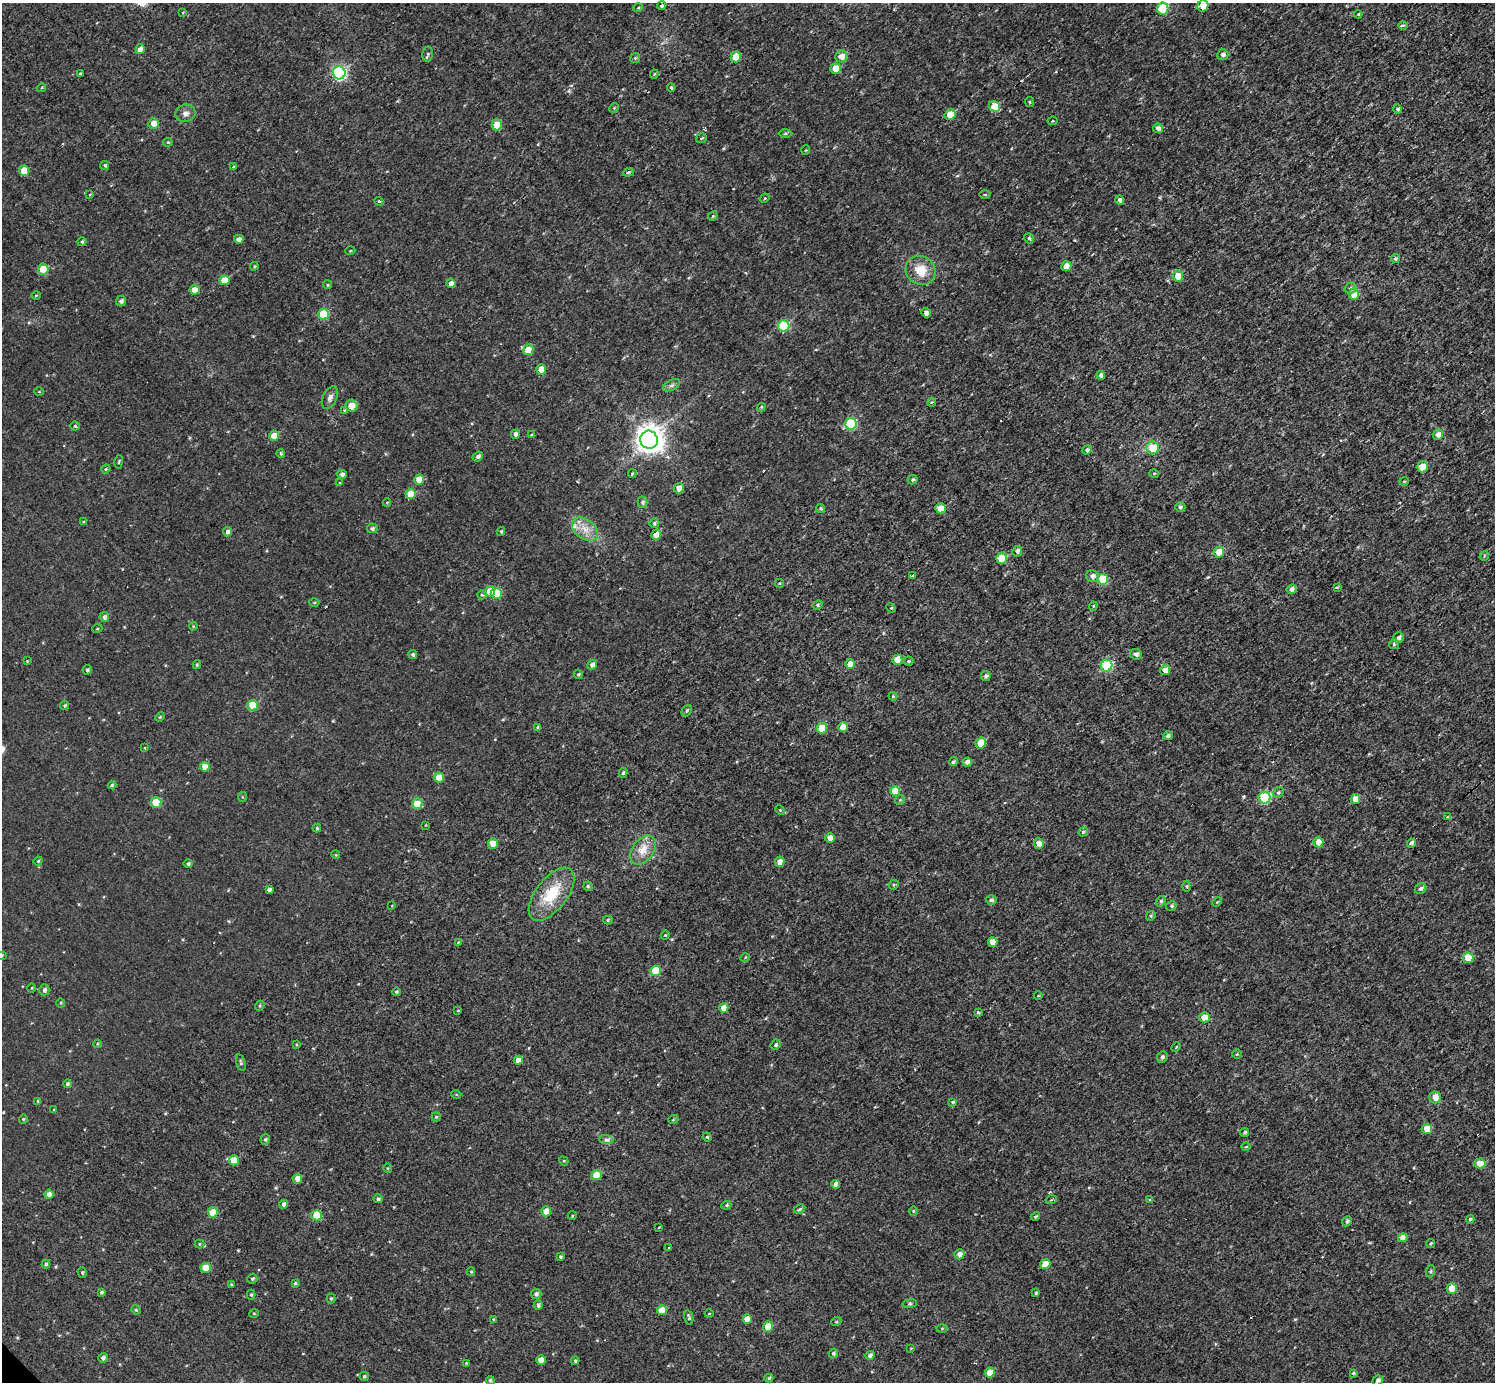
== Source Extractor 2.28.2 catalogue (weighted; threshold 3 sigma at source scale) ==
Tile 10 of 4 x 4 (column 2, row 3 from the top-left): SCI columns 1499-2991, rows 1540-2919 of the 5983 x 5981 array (HDU 1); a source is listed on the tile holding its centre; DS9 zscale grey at full resolution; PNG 1497 x 1384 px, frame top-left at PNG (2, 3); each listed source drawn as its Kron ellipse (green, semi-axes under 4 px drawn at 4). Shown black and unused: <1% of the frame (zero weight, under 3 of 4 exposures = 1% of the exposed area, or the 3 px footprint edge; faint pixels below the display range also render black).
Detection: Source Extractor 2.28.2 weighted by HDU 2 'WHT'; one run over the whole footprint, this tile lists its part. Background 0.0567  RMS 0.062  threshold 0.28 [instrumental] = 3 sigma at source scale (4.5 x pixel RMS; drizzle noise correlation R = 1.50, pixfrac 1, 0.05/0.05 arcsec/px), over >= 5 px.
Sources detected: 310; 3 cosmic-ray / hot-pixel residue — neither listed nor drawn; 1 inside a brighter listed object's ellipse — not listed separately; the other 306 listed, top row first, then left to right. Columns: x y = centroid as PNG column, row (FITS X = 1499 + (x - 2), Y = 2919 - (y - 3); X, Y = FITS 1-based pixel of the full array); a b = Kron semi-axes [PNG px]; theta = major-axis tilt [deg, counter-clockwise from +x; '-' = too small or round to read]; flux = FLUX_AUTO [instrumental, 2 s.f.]
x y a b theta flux
662 6 4 4 - 12
1203 6 6 5 - 110
638 8 5 3 - 6.3
1163 9 6 5 - 300
183 12 3 3 - 4.6
1358 14 4 3 - 7
1403 25 5 3 - 8.4
140 49 5 4 - 51
428 54 7 5 79 13
1223 55 5 5 - 22
841 56 6 6 - 61
736 57 5 5 - 110
635 58 5 5 - 8.9
836 69 5 5 - 110
339 73 6 6 - 1100
80 74 4 3 - 11
654 74 4 4 - 7
41 88 5 3 - 6
671 88 4 3 - 7.4
1030 102 5 4 - 8.3
995 106 6 5 - 110
614 108 5 4 - 7.3
1397 109 5 4 - 15
185 113 10 8 20 32
950 115 6 5 - 120
1052 121 5 4 - 6.2
154 124 5 5 - 63
497 125 5 5 - 100
1158 128 5 5 - 26
785 134 7 3 1 9
701 138 5 4 - 7.1
168 142 4 4 - 7.1
806 150 5 3 - 5.1
105 165 5 4 - 10
233 167 4 3 - 11
24 171 5 5 - 120
628 172 5 4 - 9.2
90 195 4 3 - 5.9
985 195 5 3 - 6
765 198 5 3 - 6
1120 200 4 4 - 24
379 201 4 4 - 6.3
713 216 5 4 - 6.9
1029 238 5 4 - 10
239 239 4 4 - 35
82 242 5 4 - 9.9
350 251 5 3 - 5.2
1395 259 4 4 - 10
254 266 4 4 - 6.7
1066 266 5 5 - 61
43 269 5 5 - 120
920 270 15 14 - 120
1178 276 5 5 - 94
224 280 5 5 - 110
451 283 5 4 - 43
327 285 4 4 - 9.2
1350 288 6 5 - 14
194 290 5 5 - 80
1354 294 5 5 - 110
36 295 5 3 - 5.8
121 301 5 5 - 18
926 313 5 4 - 34
323 314 5 5 - 240
784 326 6 5 - 310
528 350 5 5 - 120
541 369 5 5 - 87
1101 375 4 4 - 30
672 385 9 5 27 17
39 392 5 3 - 5.9
330 398 12 7 64 27
932 402 4 3 - 5.7
352 406 6 6 - 69
761 407 4 3 - 8.7
345 410 4 3 - 32
851 424 6 5 - 410
75 426 4 4 - 9.9
515 434 4 4 - 30
531 435 4 3 - 5.6
1438 435 5 5 - 33
274 436 5 5 - 76
649 440 9 8 - 7900
1153 448 6 6 - 140
1087 450 5 4 - 15
281 453 4 3 - 8.3
478 456 6 4 40 17
119 462 7 3 80 6.8
1422 467 5 5 - 97
106 469 5 4 - 7.8
632 473 4 3 - 6.5
1154 473 5 3 - 5.1
342 474 5 4 - 19
419 479 5 5 - 90
913 480 5 4 - 11
1404 481 5 4 - 7.2
340 483 4 3 - 6.4
679 488 5 4 - 60
410 494 5 5 - 120
642 502 5 5 - 15
387 503 4 4 - 6.2
1180 507 5 5 - 13
820 508 4 4 - 11
941 508 5 5 - 100
83 522 4 3 - 6.4
654 523 5 4 - 12
372 528 5 5 - 14
585 529 14 9 -38 75
501 531 4 4 - 10
227 532 4 4 - 22
656 535 5 4 - 93
1017 551 5 4 - 23
1219 552 5 5 - 110
1484 556 5 4 - 6.7
1002 559 5 5 - 180
912 575 4 3 - 63
1092 576 6 6 - 32
1103 579 5 5 - 190
779 583 4 4 - 7
1337 587 3 2 - 5.9
1292 589 5 4 - 24
490 591 5 5 - 90
496 593 5 5 - 130
482 595 4 4 - 7.9
314 603 5 3 - 6.8
818 605 5 4 - 9.2
1093 606 4 4 - 6.2
891 608 5 4 - 8
104 617 5 4 - 22
193 626 4 3 - 5.8
97 629 5 3 - 5.3
1399 637 6 5 - 20
1394 644 5 5 - 10
413 654 4 4 - 12
1136 654 6 5 - 23
897 660 5 5 - 100
27 661 3 3 - 5
908 661 5 4 - 7.7
850 664 5 4 - 74
197 665 4 3 - 7.4
592 665 5 4 - 30
1107 666 6 5 - 500
87 670 5 4 - 10
1165 670 5 5 - 55
578 674 5 4 - 11
986 676 5 4 - 17
893 696 4 4 - 5.9
65 705 5 4 - 11
253 705 5 5 - 170
687 711 6 4 51 12
160 717 5 4 - 7.1
538 727 4 4 - 12
843 727 5 5 - 96
822 728 5 5 - 140
1168 736 5 4 - 17
981 743 5 5 - 140
145 748 4 3 - 4.8
953 762 5 4 - 12
967 762 4 4 - 30
205 767 5 5 - 74
623 773 5 4 - 11
439 777 5 5 - 100
112 785 4 4 - 8.3
895 791 5 5 - 110
1278 793 6 5 - 12
242 797 5 3 - 5.9
1265 798 6 5 - 510
1355 799 5 5 - 76
900 800 5 5 - 9
156 802 5 5 - 170
417 804 5 5 - 130
780 810 5 4 - 6.3
1447 817 4 3 - 4.8
426 825 4 2 - 4
317 828 4 4 - 7.9
1083 832 5 4 - 11
830 838 5 4 - 64
1318 842 5 5 - 100
1411 843 4 4 - 20
493 844 5 5 - 81
1039 844 5 5 - 55
643 850 16 10 53 81
336 855 4 3 - 6.2
38 861 4 4 - 7.4
780 862 5 5 - 45
188 864 4 4 - 13
894 885 5 4 - 8.5
588 886 5 4 - 9.3
1187 886 5 3 - 6.9
1421 889 6 5 - 16
269 890 4 4 - 18
551 894 31 15 52 230
991 900 5 4 - 15
1161 901 5 4 - 17
1217 902 5 3 - 5.9
392 906 4 2 - 4.6
1171 906 5 4 - 11
1151 916 5 4 - 8.2
608 920 5 4 - 9.4
665 935 4 4 - 7.3
458 942 4 3 - 6.4
993 942 5 4 - 61
2 955 4 3 - 5
745 958 5 3 - 6
1468 958 5 5 - 160
656 971 5 5 - 210
32 988 5 3 - 5.9
44 990 6 5 - 18
396 992 4 4 - 9.1
1038 996 4 3 - 5.6
61 1003 5 3 - 6
260 1006 5 4 - 8.1
724 1008 5 4 - 66
458 1011 3 2 - 4.5
978 1012 3 3 - 11
1205 1017 5 5 - 91
97 1044 4 3 - 5.6
296 1045 4 3 - 7.1
776 1045 5 5 - 13
1176 1047 5 3 - 5.9
1237 1054 4 4 - 6.5
1162 1057 6 5 - 15
518 1060 4 4 - 44
241 1063 9 4 -74 11
67 1084 4 4 - 12
456 1094 5 3 - 6.3
1435 1097 6 6 - 58
38 1101 4 4 - 6.3
953 1102 4 4 - 11
54 1110 4 2 - 4.6
436 1117 4 4 - 7.8
23 1119 4 4 - 6.9
673 1120 5 3 - 5.3
1427 1129 5 5 - 110
1245 1132 4 4 - 16
707 1137 4 4 - 8.1
265 1139 5 5 - 11
606 1140 7 4 -1 15
1246 1147 4 4 - 7.7
234 1160 5 5 - 100
564 1161 5 3 - 5.9
1480 1163 6 5 - 78
388 1168 5 3 - 6.1
596 1175 5 5 - 130
297 1179 5 5 - 44
835 1184 4 4 - 33
49 1194 4 4 - 32
378 1199 5 4 - 13
1051 1200 5 3 - 5.7
1150 1200 4 3 - 9.7
284 1204 4 4 - 22
726 1205 5 4 - 9.4
800 1209 6 4 28 8.8
546 1211 5 4 - 95
913 1211 4 4 - 6.5
213 1212 5 5 - 130
317 1215 5 5 - 170
572 1216 4 3 - 5.6
1035 1216 5 3 - 7.8
1470 1219 4 3 - 10
1347 1221 5 4 - 16
659 1227 3 2 - 4.1
1403 1238 5 4 - 60
1431 1243 5 4 - 10
199 1244 5 4 - 7.4
669 1248 4 4 - 6.4
959 1254 5 5 - 35
560 1257 4 3 - 8.9
46 1264 4 4 - 12
1045 1264 5 4 - 87
206 1268 5 5 - 110
1431 1271 6 4 71 8.8
471 1272 4 4 - 7.5
82 1273 5 4 - 8.2
252 1279 5 5 - 9.3
295 1283 4 4 - 8.7
231 1284 4 3 - 5.3
1452 1288 5 5 - 110
101 1292 4 3 - 9.9
1036 1293 4 4 - 9.9
536 1294 5 5 - 19
251 1295 5 4 - 9
331 1298 5 4 - 7.3
910 1304 7 3 8 9.2
538 1305 5 4 - 14
136 1310 5 4 - 7.2
662 1310 5 5 - 93
254 1313 5 3 - 5.7
709 1314 4 3 - 4.8
689 1317 7 3 -78 11
493 1319 4 3 - 4.3
747 1319 4 4 - 73
836 1322 5 3 - 6.3
768 1327 5 5 - 120
942 1328 5 3 - 6.9
911 1348 3 3 - 5.5
833 1353 5 4 - 15
870 1355 4 4 - 19
103 1358 5 4 - 19
541 1360 5 4 - 59
575 1361 4 3 - 9.6
466 1363 4 3 - 5.5
990 1373 5 5 - 90
1353 1373 3 3 - 9.1
364 1376 4 4 - 10
769 1378 4 4 - 9.3
490 1380 4 4 - 11
1378 1380 5 5 - 19
Isophote crosses this tile's border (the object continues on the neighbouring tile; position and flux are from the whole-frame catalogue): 2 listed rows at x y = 1203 6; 2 955